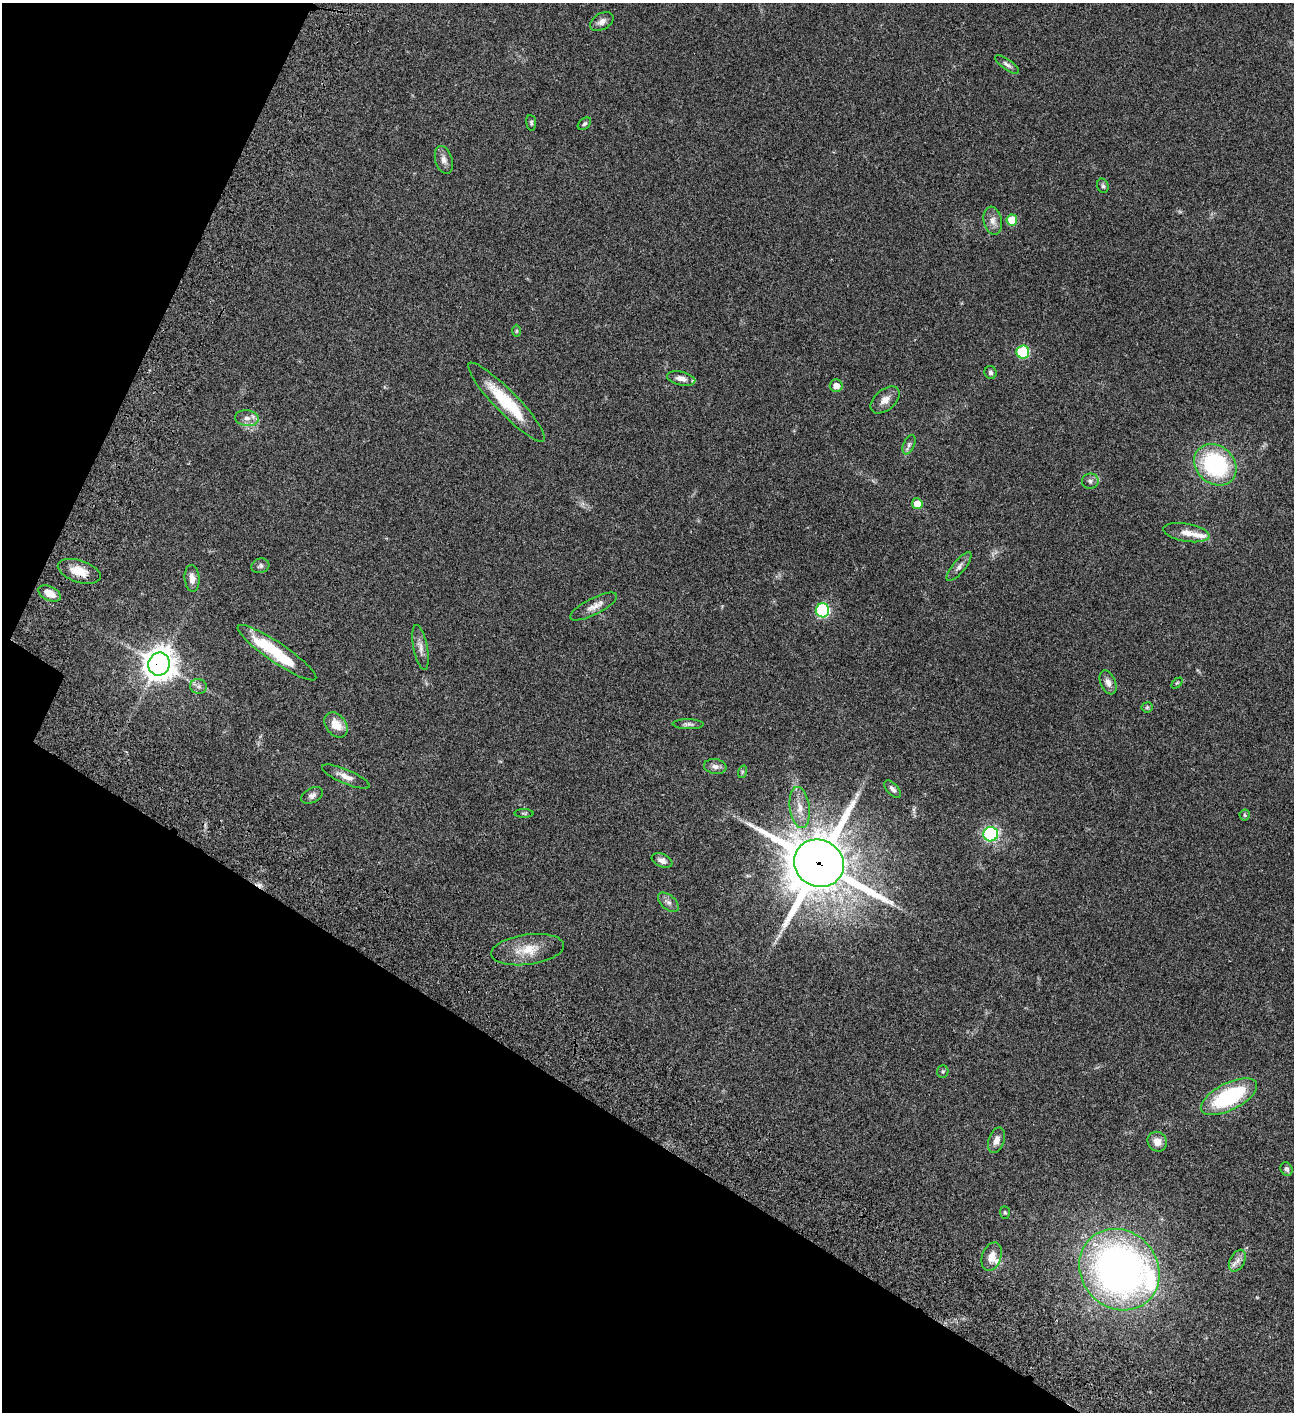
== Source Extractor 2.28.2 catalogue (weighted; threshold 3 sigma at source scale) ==
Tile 9 of 4 x 4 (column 1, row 3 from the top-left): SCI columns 507-1798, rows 1613-3022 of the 6051 x 6048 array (HDU 1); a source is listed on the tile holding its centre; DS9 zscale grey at full resolution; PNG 1296 x 1414 px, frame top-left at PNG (2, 3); each listed source drawn as its Kron ellipse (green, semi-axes under 4 px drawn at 4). Shown black and unused: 26% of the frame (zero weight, under 3 of 4 exposures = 13% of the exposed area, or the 3 px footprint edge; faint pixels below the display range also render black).
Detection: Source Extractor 2.28.2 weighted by HDU 2 'WHT'; one run over the whole footprint, this tile lists its part. Background 0.0654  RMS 0.0058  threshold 0.0262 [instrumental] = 3 sigma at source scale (4.5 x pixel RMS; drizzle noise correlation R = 1.50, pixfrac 1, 0.05/0.05 arcsec/px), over >= 5 px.
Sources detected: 65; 1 cosmic-ray / hot-pixel residue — neither listed nor drawn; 5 inside a brighter listed object's ellipse — not listed separately; the other 59 listed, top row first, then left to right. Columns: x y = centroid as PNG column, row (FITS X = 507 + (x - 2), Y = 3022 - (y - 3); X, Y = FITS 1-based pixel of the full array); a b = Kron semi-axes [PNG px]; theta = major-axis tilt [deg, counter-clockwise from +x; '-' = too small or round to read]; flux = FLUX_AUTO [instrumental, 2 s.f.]
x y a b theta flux
602 22 13 8 30 2.8
1007 64 14 5 -36 1.8
531 123 8 5 -84 1
584 124 7 5 39 1.1
444 160 14 8 -73 3.2
1103 186 7 5 -74 1.2
1012 220 5 5 - 13
993 221 14 9 -79 3.9
516 331 6 4 89 0.65
1023 352 6 6 - 36
990 372 6 6 - 1.3
681 378 14 6 -13 3.9
836 386 6 6 - 4.3
885 400 17 10 40 4.6
506 402 54 11 -46 27
247 418 12 8 -6 3.2
909 445 10 5 66 1.6
1215 465 23 19 -41 58
1090 481 8 7 - 1.9
917 504 5 5 - 8
1186 533 23 9 -10 5.5
260 566 9 7 18 1.5
959 567 18 6 51 2.7
79 571 22 11 -18 8.6
192 578 13 7 -85 4
49 593 12 7 -26 5.6
594 607 26 8 27 5
822 610 7 6 - 56
420 647 23 7 -79 3.7
277 653 47 10 -34 31
159 664 11 11 - 740
1108 682 12 7 -67 3.2
1177 683 6 4 43 0.64
199 686 8 7 - 2
1147 707 5 5 - 0.82
688 724 16 5 -1 1.7
336 725 14 10 -50 8.1
715 766 11 7 -9 2.6
742 772 6 4 72 0.72
346 777 25 7 -23 4.5
892 789 10 5 -47 1.9
312 795 12 7 28 2.2
800 808 21 10 -82 6.8
524 813 9 4 -1 0.86
1245 815 5 5 - 0.78
991 834 7 7 - 54
662 860 11 6 -22 2.4
819 863 25 23 -27 2900
668 902 12 7 -40 2.4
528 950 37 15 8 13
943 1072 6 5 - 0.85
1229 1097 31 13 27 50
997 1140 13 8 71 3.3
1157 1142 10 9 - 5.1
1286 1169 7 6 - 1.6
1005 1212 6 5 - 0.8
992 1257 15 9 71 5.2
1237 1261 12 7 60 3.1
1119 1270 42 38 -49 270
Overlapping masked pixels (flux is a lower limit): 3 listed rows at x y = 79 571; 159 664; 819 863